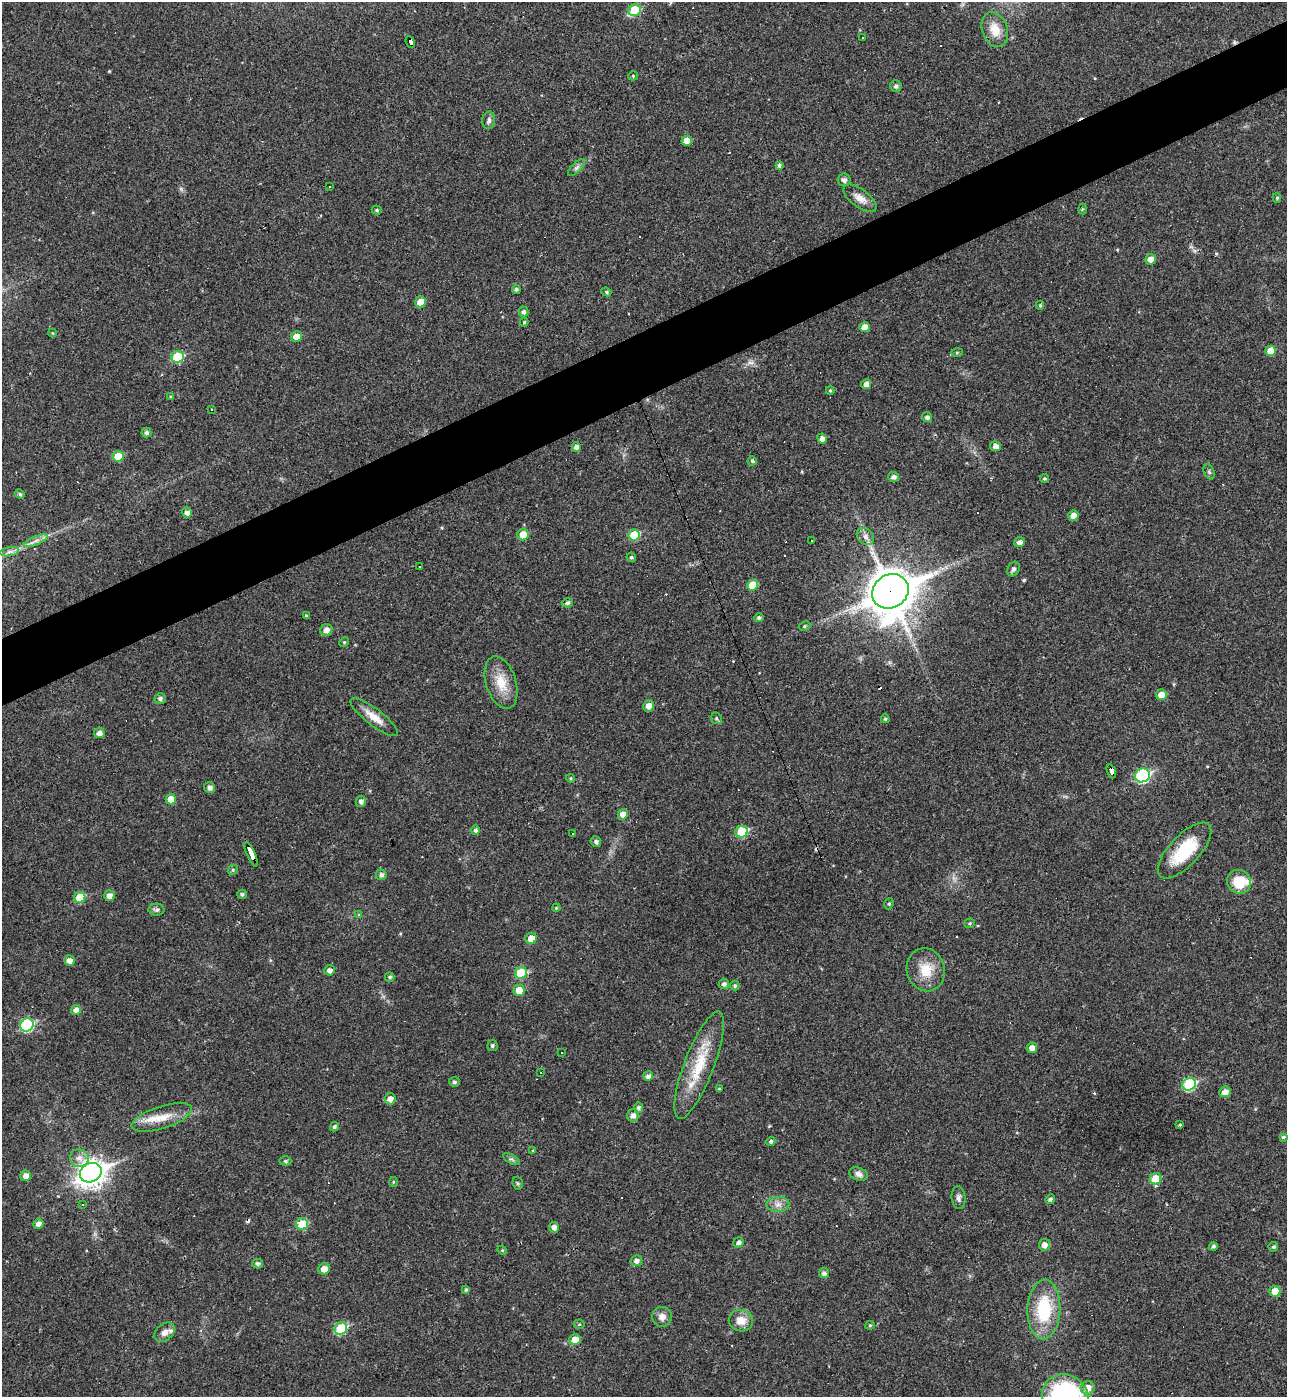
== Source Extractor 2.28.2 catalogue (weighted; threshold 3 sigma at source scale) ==
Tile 10 of 4 x 4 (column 2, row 3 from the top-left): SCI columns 1433-2717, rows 1396-2790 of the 5565 x 5579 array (HDU 1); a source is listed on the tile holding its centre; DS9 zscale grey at full resolution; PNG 1289 x 1399 px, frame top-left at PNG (2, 2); each listed source drawn as its Kron ellipse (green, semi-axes under 4 px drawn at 4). Shown black and unused: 5% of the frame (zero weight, under 3 of 4 exposures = <1% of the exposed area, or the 3 px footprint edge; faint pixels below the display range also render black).
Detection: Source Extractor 2.28.2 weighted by HDU 2 'WHT'; one run over the whole footprint, this tile lists its part. Background 0.018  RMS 0.0039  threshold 0.0176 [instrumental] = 3 sigma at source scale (4.5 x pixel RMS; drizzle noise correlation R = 1.50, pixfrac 1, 0.05/0.05 arcsec/px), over >= 5 px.
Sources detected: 184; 18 cosmic-ray / hot-pixel residue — neither listed nor drawn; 3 inside a brighter listed object's ellipse — not listed separately; the other 163 listed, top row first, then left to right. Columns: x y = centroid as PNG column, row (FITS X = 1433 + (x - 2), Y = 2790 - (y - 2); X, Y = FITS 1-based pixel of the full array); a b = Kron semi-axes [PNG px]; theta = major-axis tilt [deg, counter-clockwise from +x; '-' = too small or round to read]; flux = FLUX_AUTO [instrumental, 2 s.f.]
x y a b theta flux
635 10 6 5 - 15
995 30 18 12 -71 6.6
863 38 3 3 - 1.1
410 42 6 3 -68 40
633 76 5 4 - 0.47
896 86 6 5 - 1.1
489 120 9 6 81 1.2
687 141 5 5 - 4.5
779 165 4 4 - 0.87
577 167 11 5 45 1.1
844 180 6 6 - 1.2
330 186 3 3 - 1.4
860 198 20 9 -36 3.7
1277 198 5 4 - 0.56
1082 209 5 3 - 0.39
377 210 5 4 - 0.62
1150 259 5 5 - 3.7
516 289 4 4 - 0.83
606 292 5 4 - 0.58
420 302 5 5 - 4.8
1040 305 4 4 - 0.55
524 312 5 5 - 1.2
524 322 4 4 - 0.52
865 327 5 5 - 3.9
52 333 4 3 - 0.29
296 336 5 5 - 4
1271 351 5 5 - 5.6
957 353 5 4 - 0.47
177 357 6 5 - 18
866 384 5 5 - 2
830 391 4 4 - 0.48
171 397 4 4 - 0.51
212 410 3 3 - 0.92
927 417 5 5 - 1.3
146 433 5 5 - 1.1
822 438 5 4 - 1.9
996 446 5 5 - 1.9
576 447 5 4 - 1.5
118 456 5 5 - 8.3
752 461 4 4 - 0.79
1209 472 8 5 -66 0.75
894 477 5 5 - 1.6
1044 478 4 4 - 0.55
20 494 5 4 - 0.77
187 512 5 5 - 1.7
1073 516 5 5 - 3.1
523 534 6 5 - 5.8
634 535 6 5 - 14
865 536 9 7 -45 1.9
812 540 2 2 - 0.43
36 541 13 4 22 1.9
1020 542 5 5 - 1.8
10 552 9 4 9 1.4
631 557 5 4 - 0.73
419 567 3 3 - 0.69
1014 569 8 5 65 0.95
752 585 5 5 - 8.2
890 591 19 16 34 1200
567 603 6 4 15 0.9
306 616 4 3 - 0.42
759 618 5 4 - 0.98
804 626 6 4 28 0.6
326 630 6 5 - 2.5
344 642 5 4 - 0.48
501 683 27 15 -73 8.7
1161 695 5 5 - 4.2
160 698 6 5 - 1
649 706 6 5 - 2.7
374 717 29 8 -37 5.3
716 718 6 5 - 0.68
885 719 4 4 - 0.65
99 733 5 5 - 2
1111 771 7 4 -69 53
1142 775 8 6 25 49
571 778 4 4 - 0.49
210 787 5 5 - 1.6
171 799 5 5 - 4.4
361 801 5 5 - 1.4
623 814 5 5 - 3
475 830 5 4 - 0.95
742 832 6 5 - 19
573 834 3 2 - 0.51
596 841 5 5 - 1
1185 851 35 15 47 18
251 854 13 3 -66 88
233 870 5 4 - 0.59
381 875 5 5 - 1.2
1239 882 12 11 - 9.9
242 894 5 4 - 0.73
109 896 5 5 - 2.3
80 897 5 5 - 10
889 904 6 4 67 0.58
556 908 4 3 - 0.34
156 910 8 6 -3 0.97
358 915 4 3 - 0.85
970 923 5 4 - 0.57
531 938 6 5 - 3.9
69 960 5 5 - 2.2
330 970 5 5 - 1.8
926 970 22 19 -73 8.9
521 973 6 5 - 14
390 977 5 4 - 0.75
724 984 5 5 - 1.2
735 986 5 5 - 0.73
519 990 5 5 - 5.6
76 1010 5 5 - 2.2
27 1025 7 6 - 35
492 1046 5 5 - 0.8
1032 1048 5 5 - 2.2
562 1053 2 2 - 0.29
699 1065 57 15 69 17
541 1073 3 3 - 1.2
648 1076 5 4 - 1.7
454 1082 5 5 - 0.87
1189 1084 7 6 - 35
719 1089 4 4 - 0.46
1225 1092 6 5 - 2.6
390 1099 6 5 - 2.3
638 1108 5 4 - 0.92
633 1115 6 6 - 1.8
162 1117 31 11 18 7.5
1180 1125 4 3 - 0.4
334 1127 5 4 - 0.81
1283 1137 4 3 - 0.64
771 1141 4 4 - 0.9
533 1151 4 4 - 0.4
79 1158 9 8 - 2.3
511 1159 9 4 -29 0.97
285 1161 6 4 1 0.71
91 1173 11 9 27 390
858 1174 9 6 -17 1.8
26 1176 5 5 - 2.6
1155 1179 6 5 - 7.8
393 1182 5 4 - 0.43
518 1183 6 5 - 0.63
959 1198 11 7 -85 1.4
1050 1199 5 4 - 1
778 1204 11 7 1 2.2
83 1205 3 3 - 4.3
38 1224 5 5 - 1.8
302 1224 6 6 - 8.5
554 1227 5 5 - 1.8
739 1242 5 5 - 1.6
1044 1245 5 5 - 2.3
1213 1246 4 4 - 0.82
1273 1247 5 4 - 0.69
502 1250 5 4 - 0.39
636 1261 5 5 - 1.8
257 1264 5 5 - 0.9
324 1269 6 5 - 3.3
824 1273 5 5 - 1.4
466 1290 4 4 - 0.65
1275 1291 5 5 - 6.2
1044 1309 30 16 88 22
662 1317 10 10 - 2.7
741 1321 12 10 -10 4.7
579 1324 5 5 - 0.51
870 1325 5 4 - 0.47
341 1329 6 6 - 20
165 1332 11 8 43 2.4
575 1339 6 5 - 4
1088 1388 7 7 - 3.6
1065 1396 23 21 -27 55
Overlapping masked pixels (flux is a lower limit): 4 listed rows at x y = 410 42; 890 591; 1111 771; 251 854
Isophote crosses this tile's border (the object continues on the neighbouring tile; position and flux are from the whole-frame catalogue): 1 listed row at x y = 1065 1396